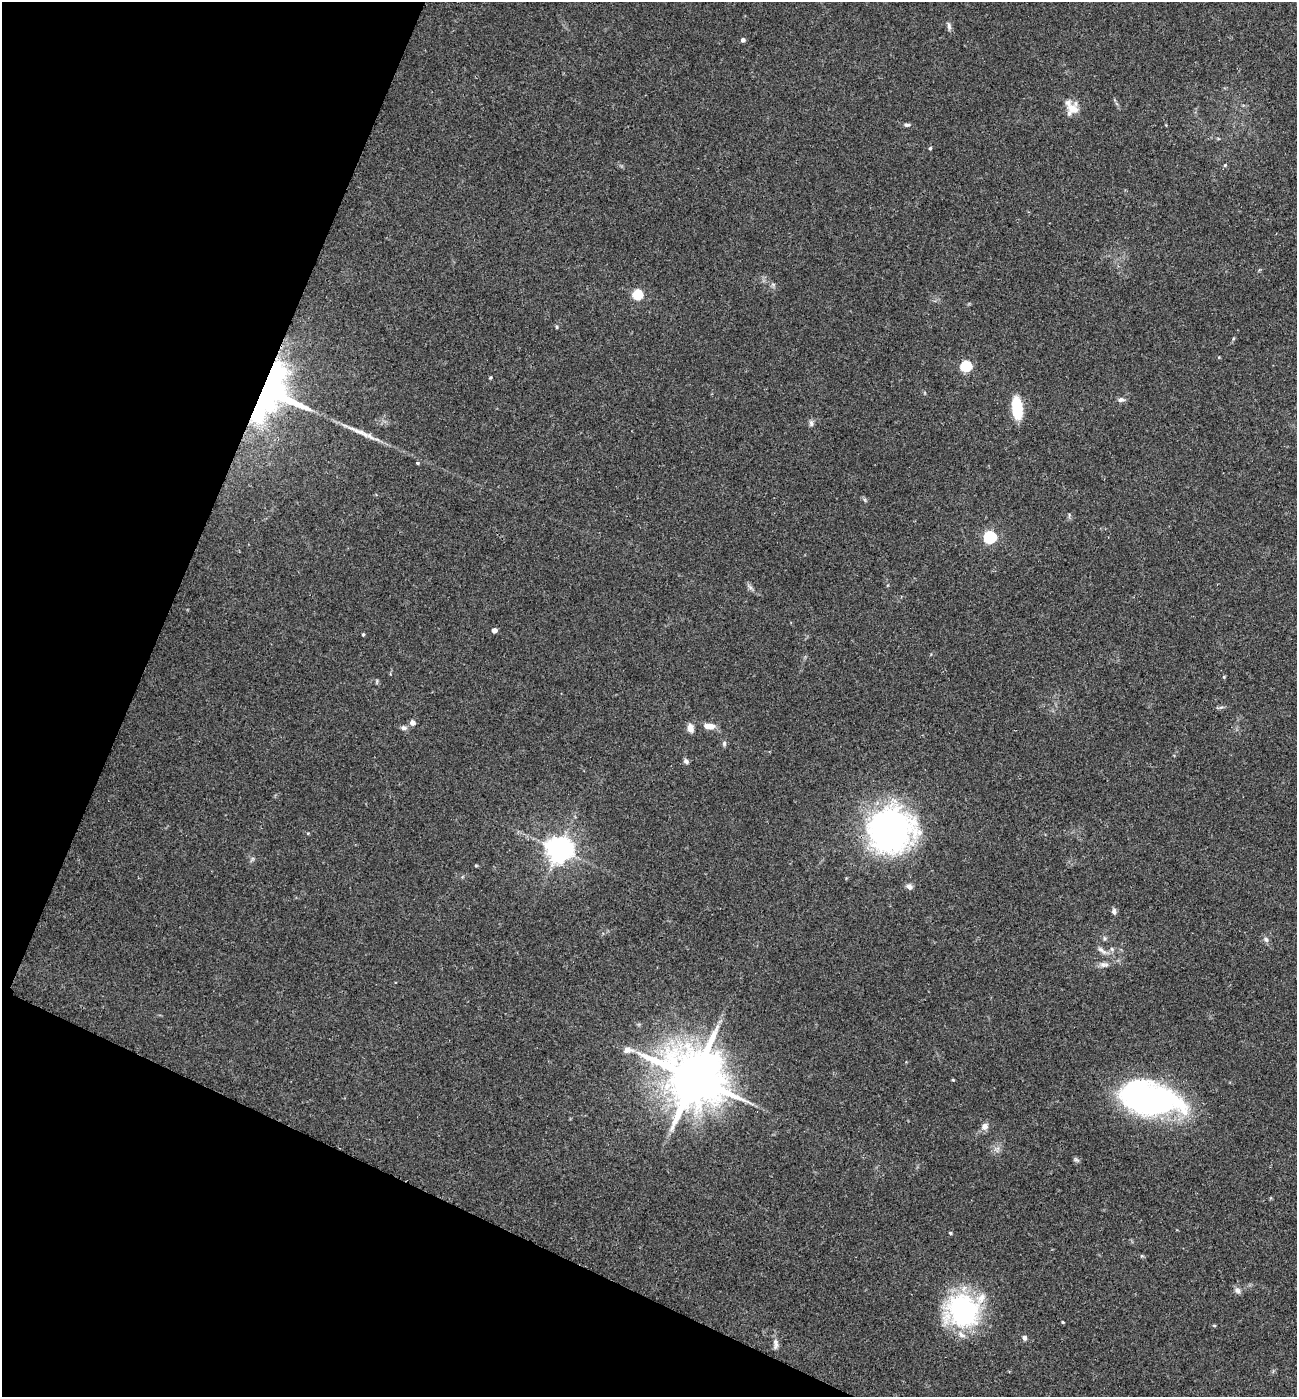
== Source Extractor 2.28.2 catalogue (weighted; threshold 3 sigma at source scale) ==
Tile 9 of 4 x 4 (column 1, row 3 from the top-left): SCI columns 145-1439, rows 1401-2795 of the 5602 x 5588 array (HDU 1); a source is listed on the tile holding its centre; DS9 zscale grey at full resolution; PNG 1299 x 1399 px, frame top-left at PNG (2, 2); no overlay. Shown black and unused: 21% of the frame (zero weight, under 2 of 3 exposures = <1% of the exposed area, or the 3 px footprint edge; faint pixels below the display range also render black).
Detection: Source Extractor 2.28.2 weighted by HDU 2 'WHT'; one run over the whole footprint, this tile lists its part. Background 0.102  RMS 0.0072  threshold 0.0324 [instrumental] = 3 sigma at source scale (4.5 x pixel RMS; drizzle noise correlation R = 1.50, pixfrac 1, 0.05/0.05 arcsec/px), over >= 5 px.
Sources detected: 56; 4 inside a brighter object's white glare — not listed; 1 inside a brighter listed object's ellipse — not listed separately; the other 51 listed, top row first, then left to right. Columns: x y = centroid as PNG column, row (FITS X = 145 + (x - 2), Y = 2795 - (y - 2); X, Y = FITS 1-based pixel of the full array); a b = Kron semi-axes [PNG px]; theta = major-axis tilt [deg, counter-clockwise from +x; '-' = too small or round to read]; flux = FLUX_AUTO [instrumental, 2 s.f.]
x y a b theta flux
949 26 12 5 -76 2.1
743 40 5 4 - 2
1073 109 15 15 - 9.8
907 125 8 5 -6 1.6
930 148 4 3 - 1
1225 165 5 4 - 0.8
637 295 5 5 - 49
557 327 5 3 - 0.76
966 366 5 5 - 61
490 377 4 3 - 0.83
272 394 52 40 63 230
1121 400 9 6 7 2.4
1017 408 21 9 -83 28
811 423 9 5 -75 2
358 431 32 6 -23 8.4
417 463 4 3 - 0.99
865 500 7 4 -72 1
990 537 6 5 - 100
494 630 4 4 - 4.1
363 634 3 3 - 1.2
1224 677 4 4 - 0.71
412 722 5 5 - 4.3
709 726 14 7 -6 6.2
403 728 8 6 -7 2.4
690 728 10 7 -74 4.4
724 743 7 5 72 1.4
686 761 7 6 - 1.8
890 830 41 39 23 230
308 833 4 3 - 0.58
559 850 8 7 - 770
476 865 5 3 - 0.66
909 887 8 6 -29 2.9
1114 911 7 6 - 2.2
1105 938 5 5 - 1.3
1266 939 7 6 - 2.2
1112 949 6 5 - 1.5
1102 950 16 5 -39 3.3
1103 964 10 7 -8 2.9
628 1050 14 8 0 5.1
694 1078 18 14 -27 5300
953 1080 4 3 - 0.72
1147 1106 65 20 -6 87
985 1126 10 9 - 3.6
1076 1160 7 4 -19 1.3
950 1233 4 3 - 0.9
1237 1290 9 7 -45 2.4
962 1310 38 36 -36 93
1062 1322 3 3 - 0.74
1214 1325 5 3 - 0.74
1024 1338 6 5 - 2
776 1344 15 6 85 3.4
Overlapping masked pixels (flux is a lower limit): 1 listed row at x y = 272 394